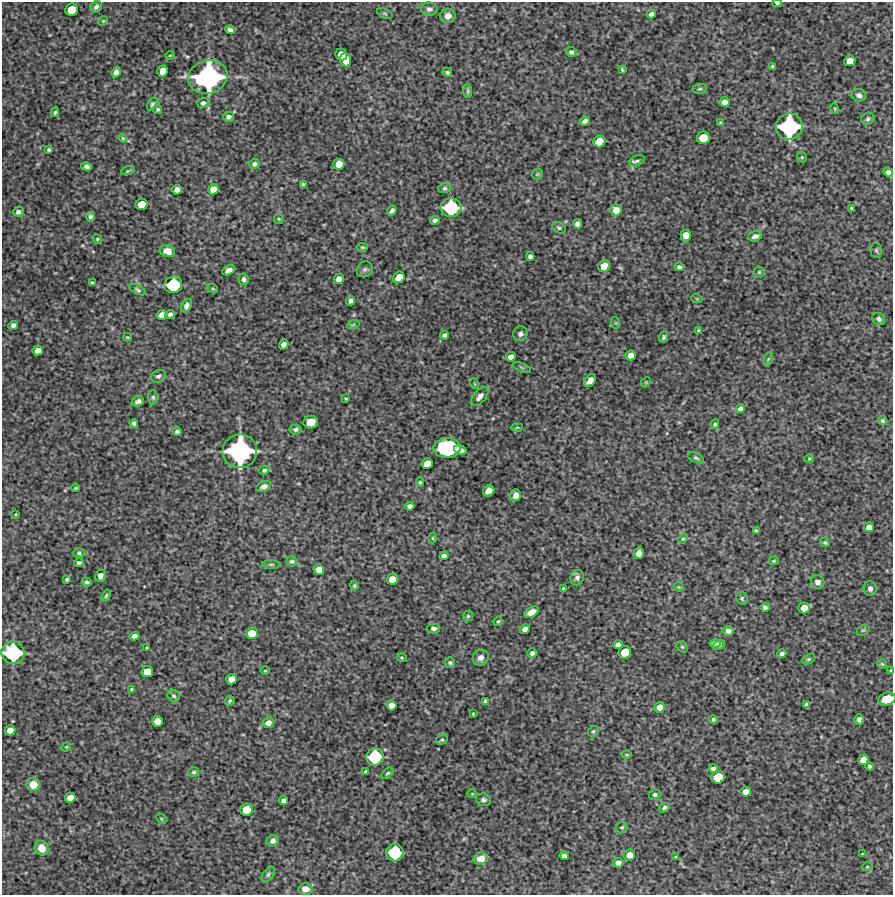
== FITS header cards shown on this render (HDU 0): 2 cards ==
NAXIS1  =                  891 /Length X axis
NAXIS2  =                  893 /Length Y axis

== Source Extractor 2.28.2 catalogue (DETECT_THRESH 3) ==
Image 891 x 893 px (HDU 0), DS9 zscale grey, 1 PNG px = 1 image px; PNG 895 x 897 px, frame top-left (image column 1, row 893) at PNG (2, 2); each listed source drawn as its Kron ellipse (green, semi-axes under 4 px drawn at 4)
Background 5040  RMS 240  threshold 707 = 3 sigma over >= 5 px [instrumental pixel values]
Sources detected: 233; all 233 listed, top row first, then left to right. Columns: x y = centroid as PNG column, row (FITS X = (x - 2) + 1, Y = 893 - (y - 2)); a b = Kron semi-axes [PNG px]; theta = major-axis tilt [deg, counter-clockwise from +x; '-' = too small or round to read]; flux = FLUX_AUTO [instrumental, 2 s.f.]
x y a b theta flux
777 3 4 3 - 2.5e+04
96 7 6 5 - 5.3e+04
429 9 8 6 -1 5.7e+04
72 10 6 6 - 3.0e+05
385 14 8 4 -23 2.0e+04
651 14 4 4 - 5.1e+04
448 16 7 7 - 1.0e+05
103 21 5 4 - 1.8e+04
230 30 5 4 - 4.9e+04
571 52 5 5 - 4.1e+04
170 55 4 3 - 1.3e+04
341 55 6 5 - 2.2e+05
346 60 7 5 -84 2.5e+05
850 61 6 5 - 1.8e+05
773 66 4 3 - 2.4e+04
622 70 4 2 - 1.7e+04
163 71 5 5 - 1.8e+05
116 72 5 4 - 7.7e+04
447 72 5 4 - 2.6e+04
208 77 20 16 16 3.4e+06
700 89 7 5 7 3.1e+04
468 91 7 4 -90 2.7e+04
859 95 7 6 - 5.2e+04
725 102 5 5 - 1.0e+05
203 103 6 5 - 4.3e+04
152 104 7 4 57 2.8e+04
158 109 4 4 - 2.6e+04
835 109 5 3 - 1.5e+04
55 112 5 3 - 2.3e+04
229 117 5 5 - 4.1e+04
868 119 7 6 - 3.4e+04
585 121 5 4 - 6.0e+04
721 123 4 3 - 2.1e+04
789 127 13 13 - 1.8e+06
123 138 4 4 - 1.7e+04
703 138 6 6 - 3.2e+05
599 141 6 5 - 2.3e+05
49 150 3 3 - 2.5e+04
802 157 5 4 - 2.2e+04
637 161 8 5 23 3.6e+04
254 164 5 5 - 4.4e+04
339 164 6 5 - 1.7e+05
86 167 5 4 - 4.5e+04
128 171 7 3 19 1.9e+04
888 172 5 4 - 5.5e+04
537 174 6 5 - 2.0e+04
303 184 3 3 - 2.6e+04
445 188 6 5 - 3.1e+04
213 189 5 5 - 1.3e+05
177 190 5 4 - 8.8e+04
142 204 6 5 - 2.2e+05
451 208 10 9 - 9.7e+05
852 208 4 3 - 2.1e+04
616 210 5 5 - 1.5e+05
392 211 5 4 - 4.5e+04
18 212 5 5 - 5.4e+04
90 217 5 4 - 3.3e+04
279 219 5 4 - 1.8e+04
435 220 5 4 - 4.5e+04
578 224 4 4 - 7.7e+04
559 228 7 5 -30 2.9e+04
686 235 5 5 - 1.6e+05
755 236 7 5 15 6.4e+04
97 239 5 4 - 1.9e+04
363 247 5 4 - 2.0e+04
876 250 8 6 -88 2.8e+04
167 251 8 6 -16 1.3e+05
530 256 4 4 - 6.1e+04
604 266 6 5 - 2.2e+05
679 267 5 4 - 4.2e+04
365 269 8 7 - 4.0e+04
229 270 7 4 30 8.5e+04
759 272 5 5 - 2.3e+04
399 277 6 5 - 2.2e+05
244 279 5 5 - 4.7e+04
339 279 5 5 - 1.1e+05
92 283 4 3 - 1.9e+04
173 285 9 8 - 7.7e+05
213 289 5 3 - 1.4e+04
138 290 9 4 -28 3.1e+04
697 299 5 3 - 1.3e+04
351 301 5 4 - 5.2e+04
186 306 7 5 65 6.1e+04
170 314 5 4 - 4.2e+04
162 315 5 4 - 1.2e+05
879 319 7 5 -44 4.3e+04
616 323 6 3 -72 1.5e+04
13 325 5 4 - 5.4e+04
353 325 6 4 19 2.1e+04
698 331 4 4 - 2.1e+04
520 334 7 7 - 4.9e+04
445 335 4 4 - 4.1e+04
127 337 4 3 - 1.8e+04
664 337 6 4 66 3.2e+04
284 345 5 4 - 8.0e+04
38 350 5 5 - 1.2e+05
631 355 5 5 - 1.2e+05
511 357 5 4 - 9.2e+04
768 359 7 4 72 2.8e+04
522 367 9 3 -21 2.1e+04
158 376 8 6 22 4.0e+04
590 381 7 5 50 1.1e+05
646 382 5 4 - 1.7e+04
475 384 5 3 - 1.2e+04
480 396 11 6 51 7.1e+04
153 397 7 5 -87 3.2e+04
346 399 3 3 - 1.6e+04
138 401 6 5 - 5.8e+04
740 409 4 4 - 5.1e+04
883 421 5 4 - 2.5e+04
311 422 7 6 - 1.6e+05
134 423 4 4 - 4.4e+04
715 424 4 4 - 2.8e+04
517 427 5 3 - 1.5e+04
296 429 6 5 - 4.1e+04
177 432 4 3 - 3.5e+04
447 448 13 10 1 1.6e+06
460 450 6 4 -20 6.4e+04
240 451 17 17 - 3.0e+06
696 458 8 4 -25 3.0e+04
809 458 5 3 - 1.4e+04
427 464 6 5 - 1.8e+05
264 470 5 4 - 3.2e+04
420 482 4 4 - 2.0e+04
264 487 8 5 25 6.9e+04
76 488 4 3 - 1.9e+04
489 491 6 5 - 1.6e+05
516 495 6 5 - 8.4e+04
410 506 5 4 - 4.6e+04
16 514 3 2 - 1.3e+04
869 527 5 5 - 1.1e+05
756 531 4 3 - 2.4e+04
433 538 5 3 - 1.5e+04
683 539 5 4 - 1.7e+04
825 542 5 3 - 2.3e+04
79 553 6 5 - 3.0e+04
639 553 6 5 - 1.0e+05
444 556 4 4 - 5.7e+04
292 561 5 5 - 3.0e+04
774 561 5 4 - 1.7e+04
79 563 5 4 - 3.2e+04
271 564 9 3 -4 2.5e+04
319 570 5 5 - 1.0e+05
100 576 6 5 - 6.7e+04
577 578 8 6 70 5.5e+04
67 579 3 3 - 2.3e+04
392 579 6 5 - 1.9e+05
87 582 5 4 - 3.0e+04
818 582 7 6 - 7.2e+04
354 586 5 4 - 2.0e+04
679 587 5 4 - 1.5e+04
563 589 4 3 - 1.9e+04
870 589 7 6 - 6.1e+04
106 596 6 4 72 2.4e+04
742 598 7 5 -59 2.7e+04
765 607 4 4 - 3.9e+04
804 608 6 5 - 1.8e+05
531 612 8 5 29 1.3e+05
468 616 5 5 - 2.0e+04
498 621 5 3 - 2.0e+04
434 629 6 5 - 4.3e+04
525 629 5 4 - 8.2e+04
863 630 7 5 28 2.5e+04
728 631 6 5 - 5.7e+04
252 633 6 5 - 2.2e+05
134 636 5 4 - 6.4e+04
715 643 5 4 - 4.4e+04
618 645 5 4 - 6.7e+04
719 645 6 4 27 3.0e+04
682 647 6 5 - 2.4e+04
147 648 3 3 - 1.4e+04
625 652 6 6 - 2.9e+05
13 653 11 11 - 1.3e+06
532 653 5 4 - 3.9e+04
782 654 4 4 - 4.3e+04
402 658 5 3 - 1.7e+04
481 658 8 7 - 8.8e+04
808 659 7 4 26 2.8e+04
450 663 5 5 - 2.9e+04
882 664 5 5 - 2.0e+04
265 671 5 3 - 1.4e+04
891 671 4 3 - 2.5e+04
147 672 6 5 - 2.1e+05
231 679 5 5 - 1.4e+05
132 690 4 3 - 2.5e+04
174 696 6 5 - 3.0e+04
887 699 9 6 18 2.7e+05
230 701 5 4 - 2.1e+04
486 701 4 4 - 4.2e+04
807 704 4 4 - 3.4e+04
391 705 5 5 - 9.2e+04
660 707 5 5 - 1.1e+05
473 714 3 2 - 1.4e+04
713 719 4 4 - 2.8e+04
859 719 5 4 - 4.8e+04
158 721 5 5 - 1.7e+05
268 723 6 5 - 8.3e+04
10 730 5 5 - 1.2e+05
593 731 6 5 - 2.5e+04
442 740 6 5 - 2.5e+04
66 747 5 3 - 1.4e+04
627 755 5 3 - 1.5e+04
375 757 9 8 - 8.2e+05
863 760 5 5 - 1.5e+05
869 766 4 3 - 2.8e+04
713 768 5 4 - 4.8e+04
194 772 5 5 - 2.7e+04
366 772 3 3 - 2.3e+04
387 773 7 4 43 2.6e+04
718 777 7 6 - 3.5e+05
33 785 7 6 - 1.6e+05
746 792 5 5 - 1.1e+05
472 794 5 3 - 1.3e+04
655 795 6 5 - 3.2e+04
70 798 5 5 - 1.4e+05
483 800 7 6 - 4.1e+04
284 801 4 4 - 5.7e+04
664 808 6 4 34 3.7e+04
247 810 6 6 - 2.5e+05
161 819 5 3 - 1.6e+04
622 827 6 5 - 2.5e+04
273 841 6 5 - 6.3e+04
42 848 7 6 - 1.6e+05
395 853 9 8 - 7.7e+05
862 854 4 2 - 1.1e+04
629 855 5 5 - 1.3e+05
564 856 4 4 - 6.3e+04
676 857 4 3 - 2.0e+04
481 858 7 6 - 1.3e+05
618 863 5 5 - 8.0e+04
867 867 5 3 - 1.5e+04
268 874 9 5 53 3.9e+04
305 889 7 6 - 9.5e+04
At the frame edge (FLAGS 8, measured only in part): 4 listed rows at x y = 777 3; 13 653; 891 671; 887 699